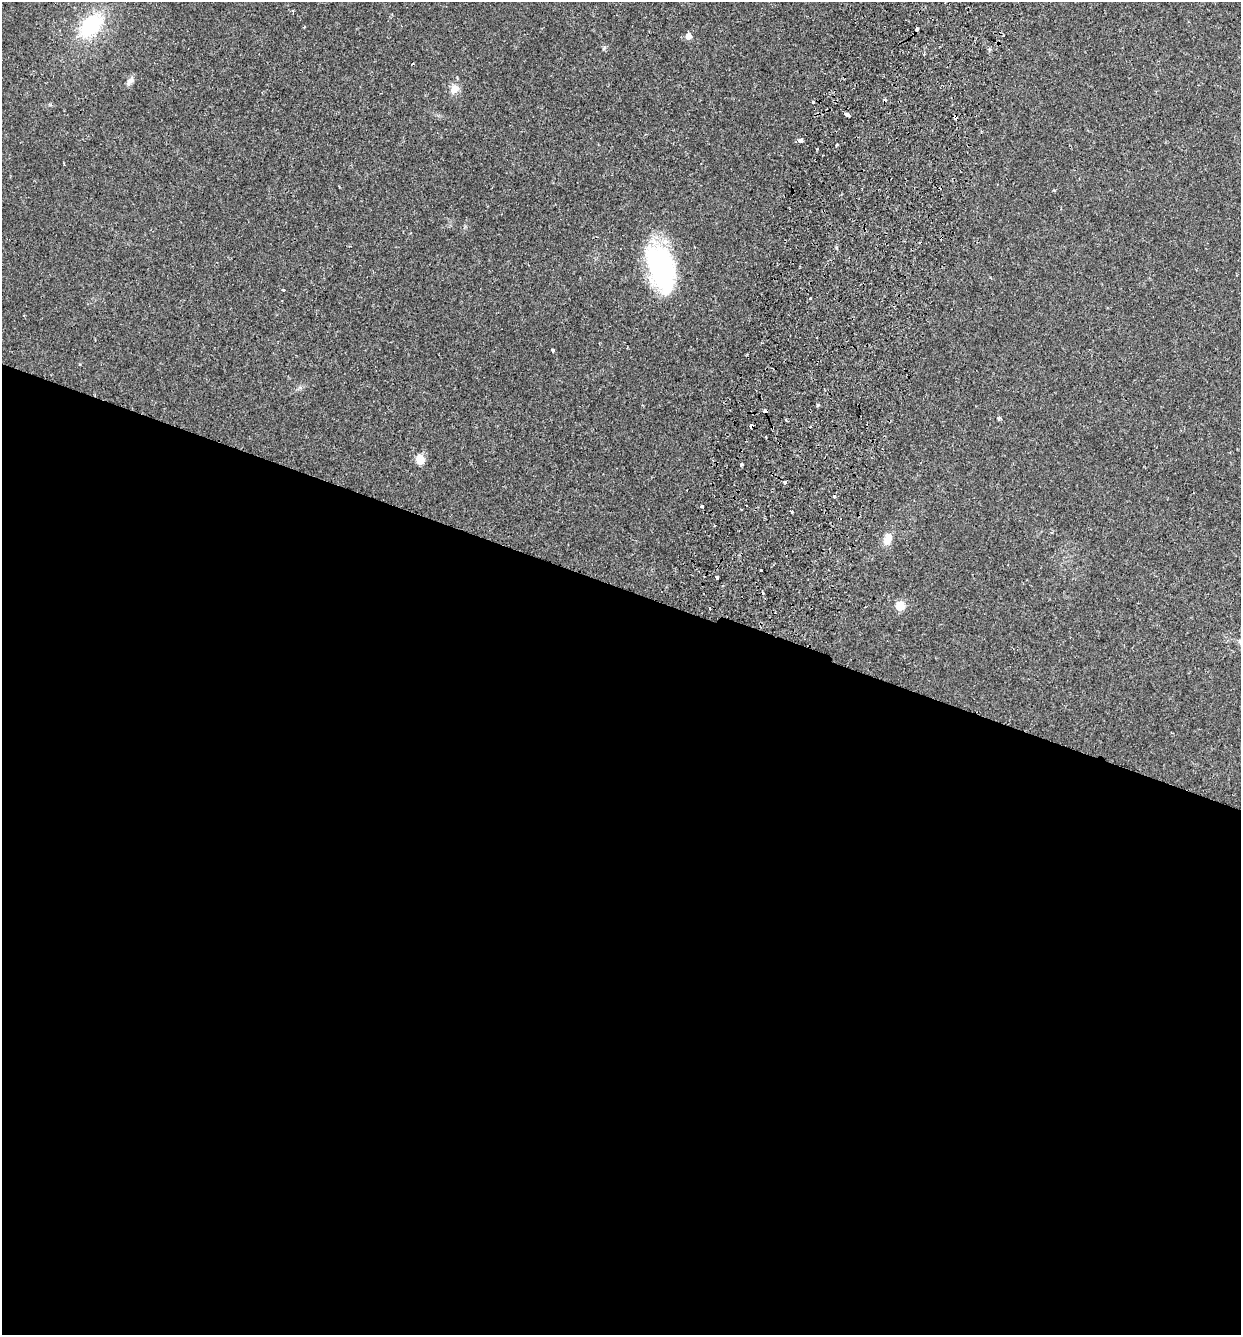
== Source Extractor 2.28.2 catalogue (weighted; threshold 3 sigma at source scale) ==
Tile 14 of 4 x 4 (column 2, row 4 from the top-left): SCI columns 1429-2667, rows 26-1358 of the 5462 x 5379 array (HDU 1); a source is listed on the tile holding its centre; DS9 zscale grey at full resolution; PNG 1243 x 1337 px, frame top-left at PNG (2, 2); no overlay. Shown black and unused: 56% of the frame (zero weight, under 2 of 3 exposures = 3% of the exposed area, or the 3 px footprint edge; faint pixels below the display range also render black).
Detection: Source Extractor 2.28.2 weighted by HDU 2 'WHT'; one run over the whole footprint, this tile lists its part. Background 0.0469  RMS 0.0048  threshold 0.0215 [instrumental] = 3 sigma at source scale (4.5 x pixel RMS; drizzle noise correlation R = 1.50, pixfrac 1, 0.05/0.05 arcsec/px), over >= 5 px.
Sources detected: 32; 5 cosmic-ray / hot-pixel residue — not listed; the other 27 listed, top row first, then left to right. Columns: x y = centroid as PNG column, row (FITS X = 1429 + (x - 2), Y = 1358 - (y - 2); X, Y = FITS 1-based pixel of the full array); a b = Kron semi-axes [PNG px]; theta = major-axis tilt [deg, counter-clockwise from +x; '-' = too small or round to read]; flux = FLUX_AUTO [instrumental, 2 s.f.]
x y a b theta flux
91 26 26 18 42 27
688 36 6 5 - 3.2
604 48 7 3 54 0.7
130 81 12 7 52 2
454 89 12 10 49 3.7
813 102 3 3 - 0.56
846 114 5 3 - 5.4
955 117 4 3 - 2
801 140 4 3 - 3
836 145 4 2 - 0.4
661 269 52 25 -72 63
283 290 4 3 - 0.42
810 299 3 3 - 0.82
553 350 3 3 - 0.78
818 405 4 3 - 0.86
765 411 4 3 - 2.3
998 418 3 3 - 1.2
751 426 3 3 - 4.3
766 437 3 2 - 0.38
420 459 10 8 -84 5
741 464 3 3 - 1.2
702 506 4 3 - 0.99
792 512 3 3 - 0.89
887 539 14 9 62 4
761 570 3 3 - 1.8
717 577 4 3 - 1.9
900 606 8 8 - 5.6
Overlapping masked pixels (flux is a lower limit): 3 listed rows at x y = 955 117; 765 411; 751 426